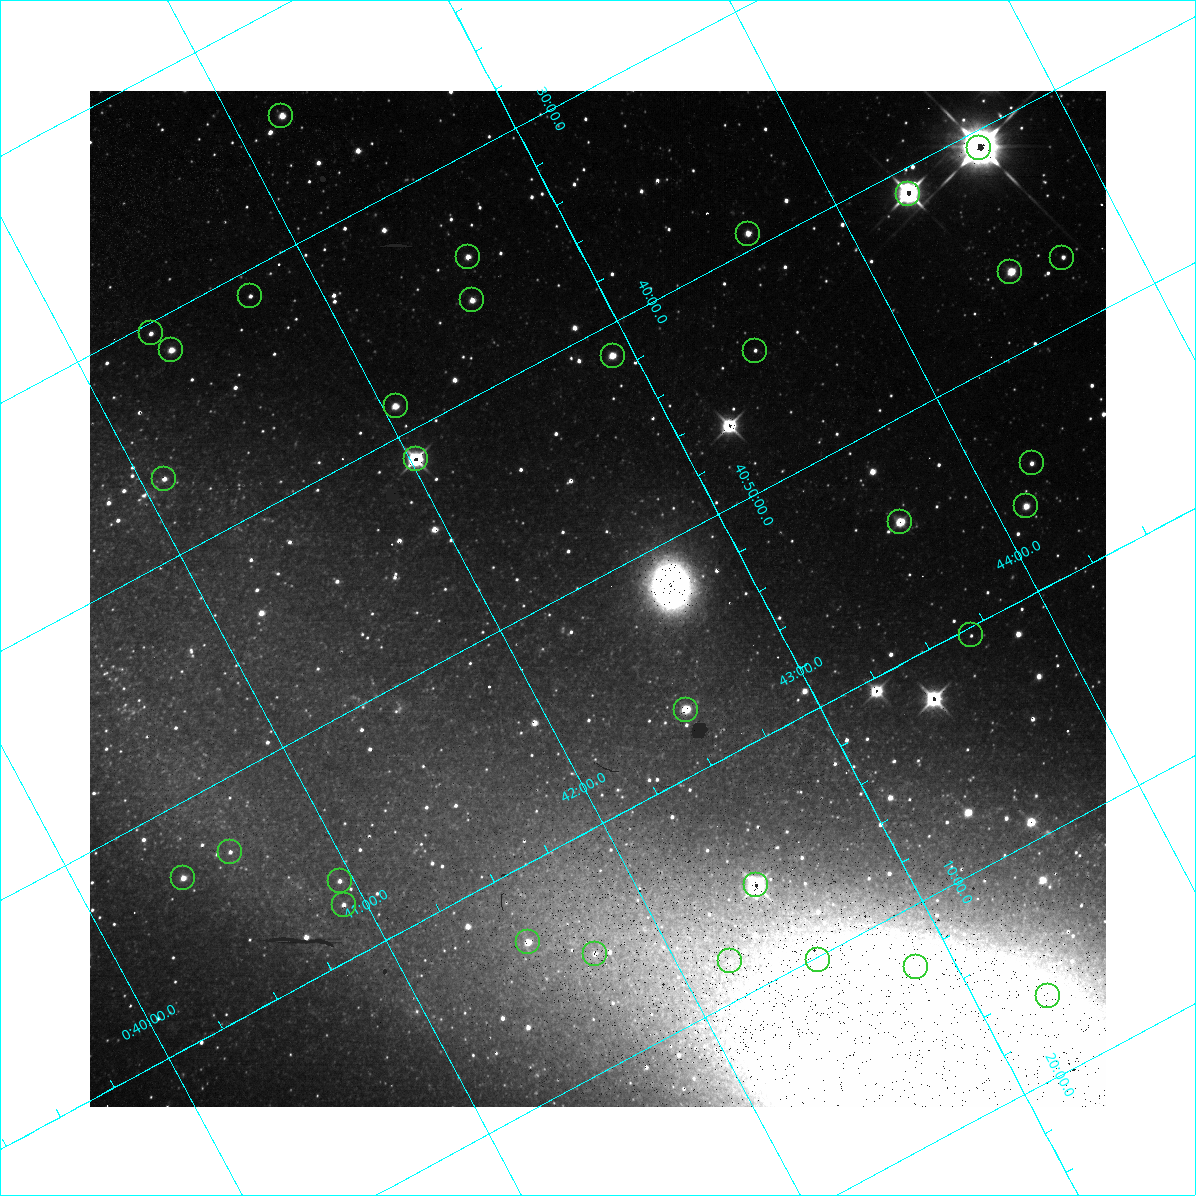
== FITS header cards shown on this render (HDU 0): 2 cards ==
NAXIS1  =                 1016 / length of data axis 1
NAXIS2  =                 1016 / length of data axis 2

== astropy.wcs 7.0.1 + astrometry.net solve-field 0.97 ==
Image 1016 x 1016 px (HDU 0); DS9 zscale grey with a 90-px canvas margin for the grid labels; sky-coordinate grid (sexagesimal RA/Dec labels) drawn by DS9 from the SOLVED WCS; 32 Tycho-2 reference stars matched to detected sources circled (green)
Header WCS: RA---SIN-SIP/DEC--SIN-SIP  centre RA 00:42:25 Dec +40:51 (10.60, +40.85 deg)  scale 2.76 arcsec/px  FOV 46.7' x 46.4'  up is +152 deg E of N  parity normal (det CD < 0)
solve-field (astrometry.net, Tycho-2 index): VERIFIED the header's WCS against the Tycho-2 star catalogue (verified at 3 index scales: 8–32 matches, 5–6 conflicts across passes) and refined it, rather than solving blind
Solved WCS: RA---TAN-SIP/DEC--TAN-SIP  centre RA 00:42:25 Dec +40:51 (10.60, +40.85 deg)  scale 2.76 arcsec/px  FOV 46.7' x 46.4'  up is +152 deg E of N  parity normal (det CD < 0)
The solver's refit moves the header's centre by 1.6 arcsec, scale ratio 0.9999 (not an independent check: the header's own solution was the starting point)
Tycho-2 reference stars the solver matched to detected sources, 32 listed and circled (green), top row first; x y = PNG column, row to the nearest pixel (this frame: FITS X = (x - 90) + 1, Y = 1016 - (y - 91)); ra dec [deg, ICRS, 3 dp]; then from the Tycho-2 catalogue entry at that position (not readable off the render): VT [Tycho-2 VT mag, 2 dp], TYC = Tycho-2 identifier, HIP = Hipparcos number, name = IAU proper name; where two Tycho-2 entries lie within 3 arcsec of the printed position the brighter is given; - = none
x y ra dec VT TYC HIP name
281 116 10.547 +40.408 11.70 2801-1616-1 - -
979 148 11.155 +40.679 7.40 2801-1704-1 3494 -
908 194 11.070 +40.685 8.79 2801-887-1 3461 -
748 234 10.908 +40.655 11.40 2801-793-1 - -
468 257 10.647 +40.570 10.34 2801-551-1 - -
1062 258 11.179 +40.784 11.39 2801-1484-1 - -
1010 272 11.126 +40.775 11.08 2801-632-1 - -
250 296 10.435 +40.518 12.52 2801-1589-1 - -
472 300 10.631 +40.601 10.67 2801-1597-1 - -
151 333 10.329 +40.508 11.08 2801-1216-1 - -
171 350 10.339 +40.526 11.30 2801-884-1 - -
755 351 10.860 +40.737 12.01 2801-1640-1 - -
613 356 10.730 +40.689 10.96 2801-1228-1 - -
396 406 10.513 +40.645 11.79 2801-1237-1 - -
416 459 10.506 +40.688 7.08 2801-2025-1 3293 -
1032 463 11.055 +40.912 11.37 2801-1449-1 - -
164 479 10.272 +40.610 11.29 2801-2035-1 - -
1026 506 11.030 +40.938 11.35 2801-1210-1 - -
900 522 10.910 +40.904 10.39 2801-1024-1 - -
971 635 10.920 +41.006 12.22 2801-1126-1 - -
686 710 10.629 +40.954 9.37 2801-2009-1 3333 -
230 852 10.154 +40.885 11.89 2801-2012-1 - -
183 878 10.099 +40.885 10.62 2801-1998-1 - -
340 881 10.238 +40.944 11.79 2801-2058-1 - -
756 885 10.609 +41.097 10.73 2801-2063-1 - -
344 905 10.230 +40.961 11.47 2801-2047-1 - -
528 942 10.377 +41.053 11.36 2801-2079-1 - -
595 954 10.431 +41.085 11.65 2801-2062-1 - -
818 960 10.628 +41.169 11.22 2801-2073-1 - -
730 961 10.549 +41.138 12.52 2801-2061-1 - -
916 967 10.713 +41.209 11.21 2801-2008-1 - -
1048 996 10.818 +41.276 11.21 2805-2125-1 - -